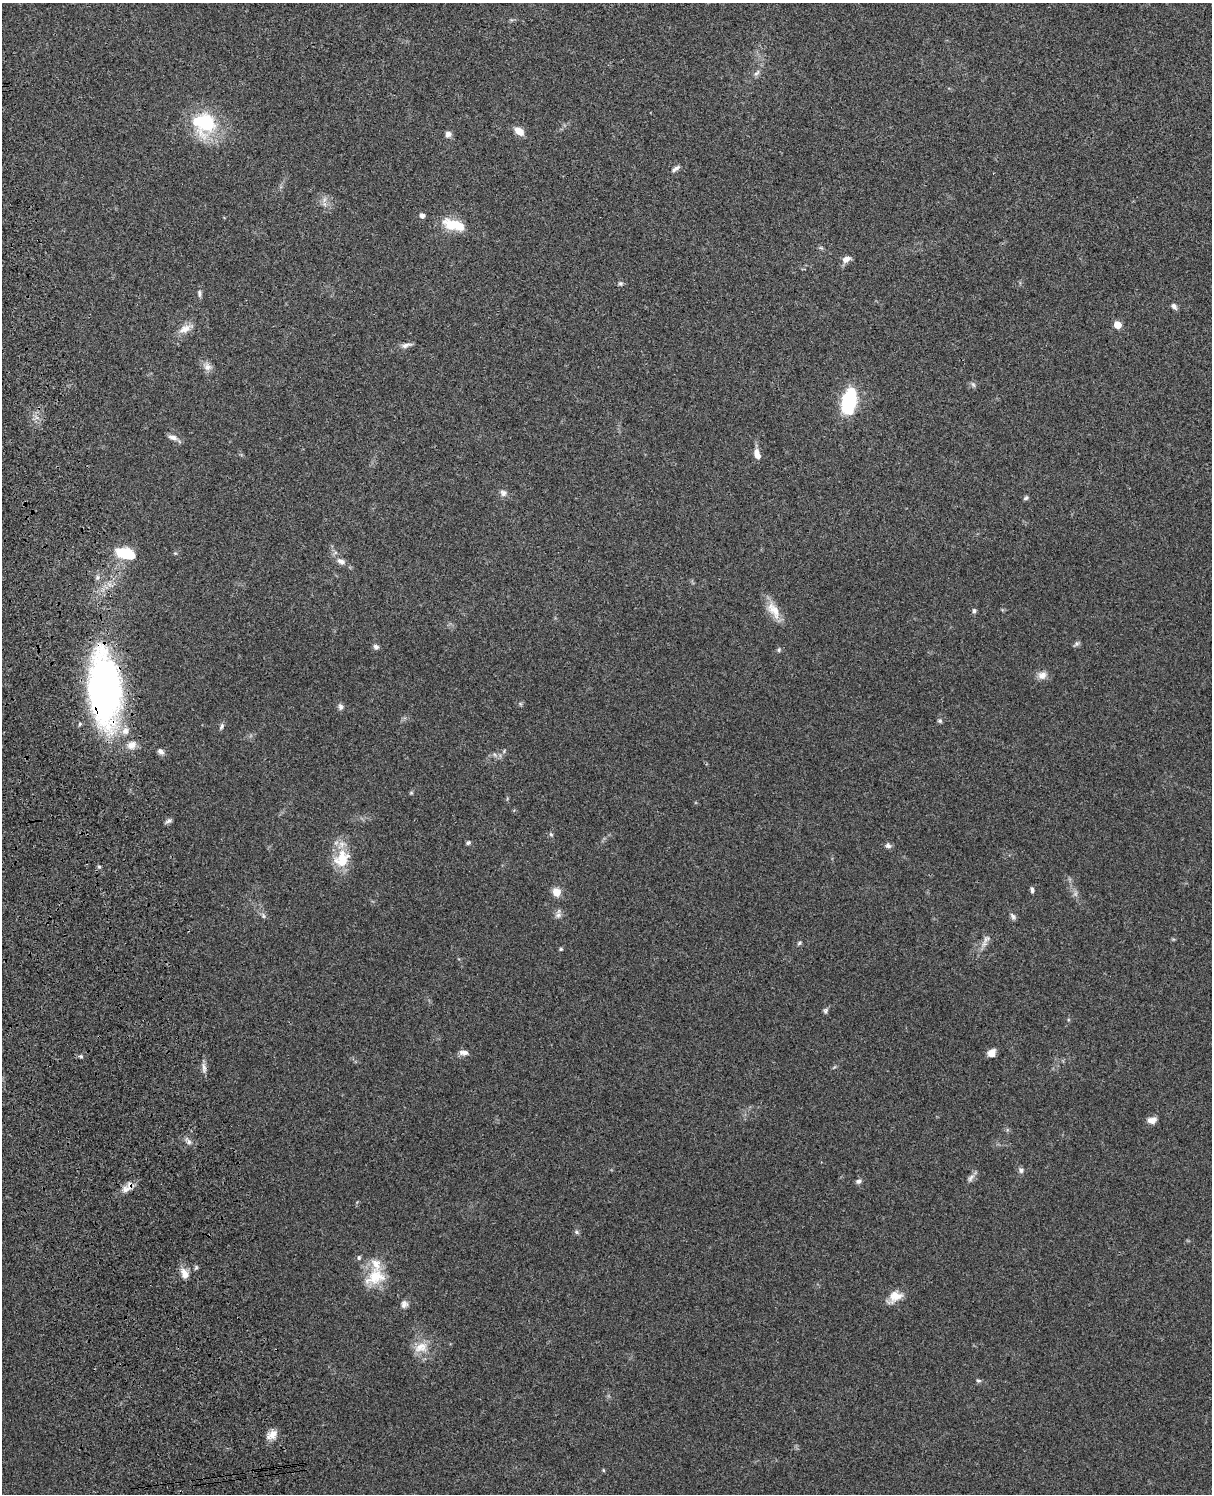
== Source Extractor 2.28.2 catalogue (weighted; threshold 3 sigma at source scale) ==
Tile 7 of 4 x 3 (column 3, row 2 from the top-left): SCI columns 2539-3748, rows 1659-3150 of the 5079 x 4922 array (HDU 1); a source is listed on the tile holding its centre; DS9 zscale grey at full resolution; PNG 1214 x 1496 px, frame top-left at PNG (2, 3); no overlay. Shown black and unused: <1% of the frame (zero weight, under 3 of 4 exposures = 6% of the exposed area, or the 3 px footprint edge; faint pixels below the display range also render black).
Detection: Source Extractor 2.28.2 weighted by HDU 2 'WHT'; one run over the whole footprint, this tile lists its part. Background 0.0911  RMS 0.0062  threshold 0.0279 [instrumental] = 3 sigma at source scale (4.5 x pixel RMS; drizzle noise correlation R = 1.50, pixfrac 1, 0.05/0.05 arcsec/px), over >= 5 px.
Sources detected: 81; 1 too faint to see at this stretch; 2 inside a brighter object's white glare — not listed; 3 inside a brighter listed object's ellipse — not listed separately; the other 75 listed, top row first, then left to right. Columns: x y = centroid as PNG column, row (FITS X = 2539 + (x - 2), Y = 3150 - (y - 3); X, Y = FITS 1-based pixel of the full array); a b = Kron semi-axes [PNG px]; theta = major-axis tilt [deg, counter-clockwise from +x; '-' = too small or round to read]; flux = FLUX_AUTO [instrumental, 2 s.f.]
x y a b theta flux
757 73 10 5 38 1.9
200 120 34 31 -16 35
519 131 10 7 -32 6.7
448 134 8 8 - 2.5
676 168 12 5 37 2
324 200 7 4 72 1.9
422 215 5 4 - 2.9
453 224 26 14 -10 16
821 248 6 4 -18 0.89
846 259 10 7 26 4.1
621 283 7 6 - 1.2
199 294 10 6 -81 1.7
1174 306 8 6 -51 2
1117 325 5 5 - 11
185 329 20 9 24 6
406 345 15 6 13 2.6
207 367 11 10 - 3.6
973 385 8 5 -63 1.4
849 401 19 10 78 61
173 437 13 6 -12 3.1
757 454 13 7 -72 4.6
503 493 10 8 -34 2.6
1026 498 7 4 36 1.2
125 553 22 11 -15 21
175 553 5 4 - 0.74
341 561 12 7 -27 3.8
97 577 6 4 -72 1.2
773 610 27 13 -56 9.6
974 611 6 6 - 1.4
1077 644 8 5 27 1.3
376 647 7 6 - 1.9
779 650 6 5 - 0.96
1042 675 12 10 22 4.2
104 690 67 27 -88 280
340 707 10 6 -73 1.9
940 721 6 5 - 1.1
222 726 9 5 63 1.5
132 745 13 10 32 5.3
161 751 10 6 -36 2.3
494 754 8 5 -32 1.6
411 793 6 4 0 0.73
169 821 9 5 36 1.6
551 834 6 5 - 0.96
468 843 6 4 26 1.2
888 846 8 7 - 1.8
342 859 24 18 57 18
99 867 5 5 - 0.9
1032 890 8 4 -88 1.4
556 892 8 8 - 7.1
558 915 8 8 - 2.4
263 916 7 5 -82 1.3
1013 916 10 6 -55 1.7
799 943 7 4 37 0.93
984 944 7 5 43 2
561 949 5 4 - 0.75
825 1011 8 6 70 1.3
464 1053 13 6 -6 2.8
991 1053 9 7 43 4.3
204 1068 14 6 -83 2.8
1152 1120 11 7 9 4
189 1142 7 6 - 1.9
1021 1170 7 7 - 1.8
971 1178 14 6 56 2.5
858 1181 7 5 13 1.8
130 1185 12 9 82 3.6
576 1232 7 5 -28 1.1
359 1257 6 4 76 1
184 1273 14 8 -68 5.3
375 1277 30 20 23 18
895 1297 20 13 33 7.8
404 1304 10 9 - 2.6
421 1347 20 13 19 9.4
978 1381 7 4 3 1.1
272 1435 15 9 38 5.5
603 1470 5 4 - 0.64
Overlapping masked pixels (flux is a lower limit): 2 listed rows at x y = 104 690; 130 1185
Unlisted compact peaks at least as high as the median listed source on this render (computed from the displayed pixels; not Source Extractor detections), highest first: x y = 81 1056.